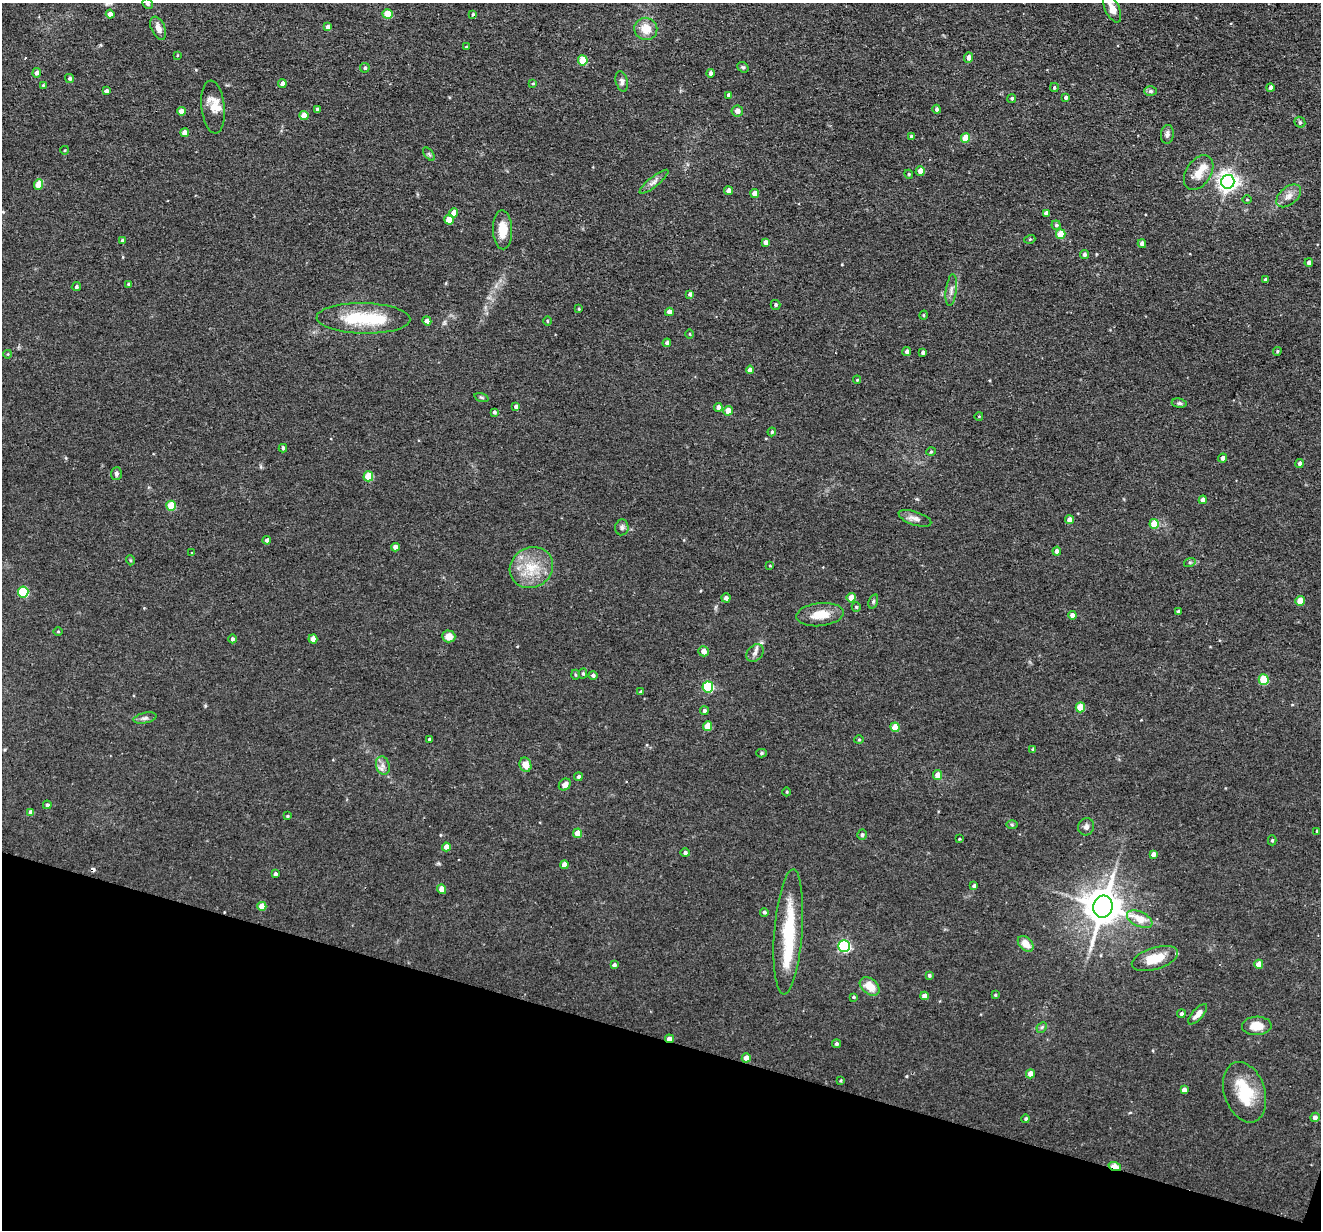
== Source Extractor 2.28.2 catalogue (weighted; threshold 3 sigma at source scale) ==
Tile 15 of 4 x 4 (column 3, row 4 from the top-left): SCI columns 2640-3958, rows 128-1355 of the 5278 x 5295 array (HDU 1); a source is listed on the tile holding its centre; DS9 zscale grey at full resolution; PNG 1323 x 1232 px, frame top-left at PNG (2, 3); each listed source drawn as its Kron ellipse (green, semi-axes under 4 px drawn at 4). Shown black and unused: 16% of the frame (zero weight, under 2 of 3 exposures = <1% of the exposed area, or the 3 px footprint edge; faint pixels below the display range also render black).
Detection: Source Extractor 2.28.2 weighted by HDU 2 'WHT'; one run over the whole footprint, this tile lists its part. Background 0.0571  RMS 0.0069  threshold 0.031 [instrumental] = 3 sigma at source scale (4.5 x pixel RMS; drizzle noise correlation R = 1.50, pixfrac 1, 0.05/0.05 arcsec/px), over >= 5 px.
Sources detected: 201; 2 inside a brighter object's white glare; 2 cosmic-ray / hot-pixel residue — neither listed nor drawn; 4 inside a brighter listed object's ellipse — not listed separately; the other 193 listed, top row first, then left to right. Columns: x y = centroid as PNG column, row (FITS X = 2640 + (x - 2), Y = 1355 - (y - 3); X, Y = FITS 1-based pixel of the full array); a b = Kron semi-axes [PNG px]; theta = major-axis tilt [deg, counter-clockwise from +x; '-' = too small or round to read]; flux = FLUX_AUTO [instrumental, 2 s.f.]
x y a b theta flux
147 4 5 4 - 1.2
1112 8 15 7 -65 6.2
110 14 4 4 - 4
388 14 5 5 - 16
473 14 4 4 - 1
328 27 4 4 - 2.5
158 28 12 7 -66 4.2
646 29 11 11 - 9.8
466 47 3 2 - 0.72
177 55 4 3 - 0.54
969 58 5 4 - 3.1
583 60 5 5 - 20
743 67 6 5 - 1
365 68 5 4 - 1.2
37 73 4 4 - 2.5
710 73 4 4 - 1.8
70 78 5 4 - 1.6
622 81 10 6 -76 2.3
282 83 4 4 - 3.4
533 83 4 3 - 0.6
43 85 4 3 - 0.65
1054 87 4 3 - 0.85
1270 87 4 3 - 2.6
106 91 4 4 - 2.4
1150 91 6 5 - 1.6
729 95 4 4 - 2
1066 97 4 4 - 1.4
1012 98 4 4 - 1.2
213 107 26 11 -84 8.6
937 109 4 4 - 1.8
317 110 3 3 - 1.2
181 111 4 4 - 5.5
737 111 6 5 - 2.7
304 116 4 4 - 9.6
1300 122 6 5 - 1.1
185 133 4 4 - 5.2
1167 134 9 6 83 2.2
911 137 4 4 - 2
965 138 5 4 - 15
65 150 4 3 - 0.58
429 154 8 4 -53 1.3
920 171 5 4 - 5.1
1199 173 19 12 57 9.3
909 174 4 4 - 0.84
654 182 18 5 39 3.1
1228 182 7 6 - 390
38 184 5 4 - 10
729 191 4 4 - 3.9
755 193 4 4 - 5.3
1289 196 14 9 39 4.8
1247 200 5 3 - 0.65
454 213 5 4 - 6.5
1046 213 4 4 - 3.6
449 220 5 4 - 12
1056 225 4 4 - 1.1
502 230 19 9 -88 11
1061 234 5 4 - 15
1030 239 5 3 - 0.73
122 240 3 3 - 0.82
766 242 4 3 - 2.6
1142 244 4 4 - 3.7
1084 254 4 4 - 1.9
1309 263 4 4 - 2.5
1265 280 4 3 - 1.1
128 284 4 3 - 0.87
76 287 5 4 - 1.4
951 290 16 5 83 3.4
690 294 4 4 - 1.9
775 305 5 5 - 1.3
579 309 4 3 - 0.63
669 312 4 4 - 3.4
924 315 5 3 - 0.6
363 318 47 15 -1 37
427 321 4 4 - 3.3
547 321 5 3 - 0.59
689 334 4 3 - 0.54
667 343 4 4 - 2
907 351 4 4 - 2.3
1277 351 4 3 - 0.92
923 353 4 3 - 1.5
8 354 4 3 - 0.56
750 370 4 4 - 4.4
857 380 4 4 - 0.67
481 398 7 3 -19 0.89
1179 403 7 5 -8 1.4
516 407 4 4 - 1.5
718 407 4 4 - 3
728 411 5 5 - 6.4
494 412 4 4 - 1.3
979 416 4 3 - 0.51
772 432 4 4 - 1
283 448 4 3 - 1.4
931 452 5 3 - 0.67
1223 458 4 4 - 2.6
1299 463 4 4 - 1.9
116 474 6 5 - 1.7
368 476 5 5 - 19
1203 500 4 4 - 3.5
171 506 5 5 - 19
915 518 17 7 -18 4
1069 520 4 4 - 4.1
1154 524 5 4 - 14
622 527 8 6 84 1.9
267 540 4 4 - 2.1
395 547 4 4 - 3.9
1057 551 4 4 - 2.8
192 553 3 3 - 0.55
130 560 5 3 - 0.68
1190 562 6 4 18 0.97
770 566 3 2 - 0.52
531 568 22 20 29 20
23 592 5 5 - 37
726 598 4 4 - 2.3
851 598 4 4 - 8.1
873 601 7 4 71 1.2
1300 601 5 4 - 11
856 607 4 4 - 1
1178 612 4 3 - 1.5
820 615 24 11 6 12
1072 615 4 4 - 2.9
58 631 4 3 - 0.6
449 636 6 6 - 6.6
232 639 4 4 - 1.7
313 639 4 4 - 5.9
704 651 5 5 - 3.8
755 653 10 7 48 2.7
583 673 5 4 - 1
575 675 5 3 - 0.79
593 675 4 4 - 1.6
1264 680 5 5 - 23
708 687 5 5 - 53
641 692 4 4 - 1.4
1080 707 5 5 - 14
704 711 4 4 - 1.7
145 718 11 5 12 2.2
708 726 5 4 - 11
895 727 4 4 - 9.3
429 740 4 3 - 1.2
859 740 4 4 - 0.77
1033 749 4 3 - 1
761 753 5 4 - 1.1
525 765 7 6 - 6.8
383 766 9 6 -73 3.1
938 775 5 4 - 6.9
578 777 4 4 - 1.2
565 785 6 5 - 3.7
787 792 4 3 - 0.6
47 805 4 4 - 1.7
31 812 4 4 - 3.2
287 816 3 3 - 0.69
1012 824 6 4 -2 0.94
1086 827 8 8 - 2.5
1317 831 3 3 - 1.1
577 833 4 4 - 7.6
862 835 5 5 - 1.5
959 839 3 3 - 1.1
1272 840 5 4 - 0.91
446 847 4 4 - 4.5
685 853 4 4 - 1.6
1153 854 4 4 - 3
564 865 4 4 - 4.4
276 873 3 3 - 3.3
974 886 4 4 - 1.8
442 889 5 4 - 4.3
262 906 4 4 - 8.5
1103 907 11 9 74 1700
764 912 4 4 - 1.3
1140 919 13 7 -25 13
788 932 63 14 86 41
1026 944 9 6 -46 7.2
844 946 6 5 - 94
1155 958 24 11 17 14
1259 964 4 4 - 6.5
614 965 4 4 - 2
929 975 4 3 - 1.1
870 986 11 7 -41 10
995 995 3 3 - 0.7
924 996 4 4 - 4.5
853 997 4 3 - 0.85
1181 1014 4 4 - 1.5
1198 1014 13 5 48 4
1257 1026 15 9 2 9.6
1042 1027 6 4 46 1.1
669 1039 4 3 - 3.9
836 1044 4 4 - 1.5
746 1058 4 4 - 6.1
1030 1074 4 4 - 5.3
841 1081 3 3 - 0.77
1184 1090 4 4 - 3.2
1245 1092 31 20 -71 27
1315 1117 5 4 - 2.5
1026 1119 4 4 - 0.92
1115 1166 6 4 -17 19
Overlapping masked pixels (flux is a lower limit): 3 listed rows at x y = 669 1039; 746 1058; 1115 1166
Isophote crosses this tile's border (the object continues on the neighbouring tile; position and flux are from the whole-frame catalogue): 2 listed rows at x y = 147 4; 1112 8